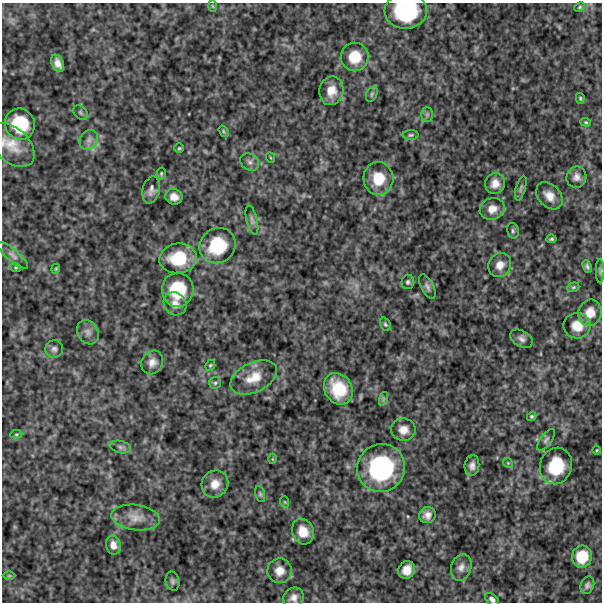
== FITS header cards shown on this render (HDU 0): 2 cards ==
NAXIS1  =                  600
NAXIS2  =                  600

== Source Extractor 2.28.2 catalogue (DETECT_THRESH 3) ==
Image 600 x 600 px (HDU 0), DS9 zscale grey, 1 PNG px = 1 image px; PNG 604 x 604 px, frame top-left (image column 1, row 600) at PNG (2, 3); each listed source drawn as its Kron ellipse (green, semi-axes under 4 px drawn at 4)
Background 513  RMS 130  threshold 377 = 3 sigma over >= 5 px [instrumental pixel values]
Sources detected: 83; all 83 listed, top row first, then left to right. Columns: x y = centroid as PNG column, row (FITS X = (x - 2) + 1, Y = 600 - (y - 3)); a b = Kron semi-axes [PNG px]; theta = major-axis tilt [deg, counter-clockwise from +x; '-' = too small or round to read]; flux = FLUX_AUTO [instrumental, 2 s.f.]
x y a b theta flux
213 6 6 4 -88 8.5e+03
580 7 5 3 - 1.1e+04
406 11 21 18 1 7.5e+05
355 57 14 14 - 2.0e+05
58 63 9 6 -64 5.7e+04
331 91 14 12 78 1.1e+05
372 94 8 5 61 1.9e+04
580 98 5 4 - 1.1e+04
81 113 8 6 -46 1.7e+04
427 114 7 6 - 2.0e+04
586 122 5 4 - 1.1e+04
20 124 16 15 - 4.0e+05
224 131 6 4 -57 1.2e+04
411 135 8 5 1 1.7e+04
89 140 10 8 54 4.9e+04
12 145 27 17 -43 1.8e+05
179 148 5 5 - 1.2e+04
271 158 5 3 - 7.7e+03
250 162 10 8 -33 3.8e+04
161 174 6 4 76 1.3e+04
576 177 11 10 - 5.0e+04
378 178 16 15 - 2.2e+05
495 184 10 9 - 7.5e+04
521 188 13 4 74 2.3e+04
151 190 14 8 76 4.6e+04
549 196 15 11 -47 9.3e+04
174 197 8 7 - 6.5e+04
492 209 13 10 21 8.3e+04
252 220 15 5 -76 3.2e+04
513 231 8 5 -77 2.0e+04
551 239 5 4 - 1.4e+04
217 246 18 17 - 4.4e+05
13 255 19 6 -40 4.5e+04
178 258 19 15 5 3.4e+05
500 265 12 11 - 7.9e+04
587 266 6 4 -70 1.9e+04
16 268 5 3 - 8.9e+03
56 269 5 4 - 1.0e+04
600 271 12 2 90 1.4e+04
408 282 7 6 - 2.0e+04
427 287 13 6 -62 3.0e+04
573 287 6 4 21 1.3e+04
178 290 17 16 - 3.9e+05
175 304 12 10 -47 6.6e+04
590 313 13 11 70 1.1e+05
385 324 7 5 -69 1.5e+04
577 326 13 13 - 1.3e+05
88 332 13 10 -58 5.6e+04
522 339 12 8 -30 3.9e+04
54 349 9 9 - 3.2e+04
152 362 12 10 60 6.3e+04
210 365 6 4 68 1.3e+04
254 377 25 14 26 1.6e+05
215 383 6 6 - 1.7e+04
338 389 17 13 -59 2.6e+05
383 399 7 4 72 1.5e+04
532 416 5 4 - 1.4e+04
403 430 12 11 - 8.3e+04
16 434 6 4 7 1.1e+04
546 440 13 5 53 2.7e+04
120 447 11 6 -13 2.8e+04
597 450 4 4 - 9.2e+03
272 459 5 3 - 6.8e+03
508 463 5 4 - 1.1e+04
472 466 10 7 83 4.3e+04
556 466 18 16 70 3.9e+05
381 468 24 23 - 1.0e+06
215 484 14 13 - 1.0e+05
260 494 8 5 -75 1.6e+04
285 502 6 3 -70 9.1e+03
427 515 8 8 - 4.9e+04
136 518 24 12 -7 1.2e+05
303 532 13 10 -67 1.3e+05
113 545 9 7 -78 6.3e+04
582 557 11 10 - 2.0e+05
461 567 14 10 72 5.9e+04
407 570 9 8 - 8.8e+04
280 571 12 12 - 9.3e+04
9 576 6 4 0 1.1e+04
172 581 9 7 -78 2.5e+04
587 585 9 6 69 2.5e+04
293 598 11 9 42 5.3e+04
492 599 8 5 -39 3.3e+04
At the frame edge (FLAGS 8, measured only in part): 3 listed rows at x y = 406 11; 12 145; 492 599